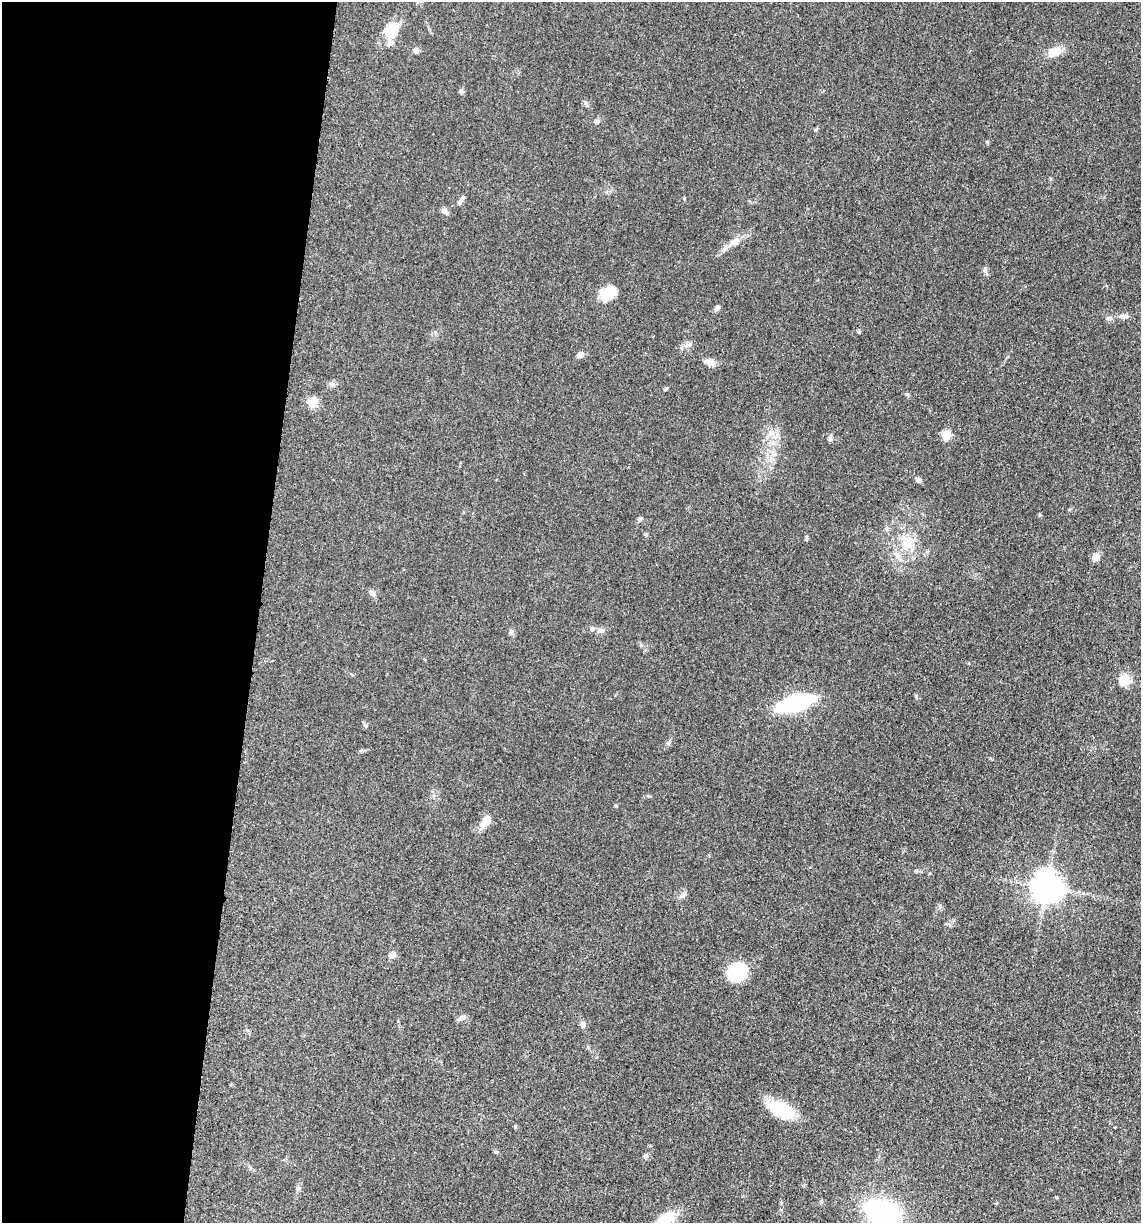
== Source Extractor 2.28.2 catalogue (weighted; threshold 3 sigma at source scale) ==
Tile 5 of 4 x 4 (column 1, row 2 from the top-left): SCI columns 247-1385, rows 2464-3684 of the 4980 x 4921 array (HDU 1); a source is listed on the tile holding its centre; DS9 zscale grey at full resolution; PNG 1143 x 1225 px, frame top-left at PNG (2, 2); no overlay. Shown black and unused: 23% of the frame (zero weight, under 3 of 5 exposures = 4% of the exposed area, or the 3 px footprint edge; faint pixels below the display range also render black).
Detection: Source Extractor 2.28.2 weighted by HDU 2 'WHT'; one run over the whole footprint, this tile lists its part. Background 0.0562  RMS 0.0059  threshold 0.0267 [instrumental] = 3 sigma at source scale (4.5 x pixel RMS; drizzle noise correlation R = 1.50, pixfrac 1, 0.05/0.05 arcsec/px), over >= 5 px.
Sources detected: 49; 2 inside a brighter listed object's ellipse — not listed separately; the other 47 listed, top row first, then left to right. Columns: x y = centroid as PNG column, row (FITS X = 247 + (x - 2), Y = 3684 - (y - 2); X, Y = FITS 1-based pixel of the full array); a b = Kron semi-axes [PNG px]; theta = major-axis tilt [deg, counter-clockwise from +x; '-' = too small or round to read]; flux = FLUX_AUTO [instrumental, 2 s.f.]
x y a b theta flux
392 30 21 15 -84 13
416 50 7 6 - 2
1055 52 19 10 18 7.1
461 92 7 6 - 1.1
586 104 8 5 -60 1.2
597 122 7 5 30 1.5
684 199 4 4 - 0.57
460 201 13 5 54 1.8
444 211 8 6 -40 2.3
735 241 16 7 38 4.6
608 293 19 14 25 10
717 308 7 6 - 1.5
1109 318 8 6 4 1.8
688 344 12 6 11 2.2
580 355 7 6 - 3.1
710 362 11 8 -20 4.7
332 385 8 6 12 1.6
665 389 6 4 38 0.71
312 402 14 10 62 5.1
771 433 8 6 46 2.4
946 435 5 5 - 24
830 438 8 5 82 1.4
918 480 8 6 -43 1.6
1039 515 5 3 - 0.54
639 519 6 5 - 0.95
887 529 7 4 -71 1.1
646 534 5 4 - 0.91
907 543 19 14 -81 12
1096 557 9 7 50 4.1
372 593 9 7 -51 2.3
601 630 10 6 5 2.2
511 632 8 5 83 1.2
1124 680 16 13 60 7.9
795 703 24 8 17 100
668 743 6 5 - 1.1
486 821 15 10 48 6.9
1047 887 9 9 - 870
392 955 5 5 - 8.1
737 971 19 14 26 33
462 1018 12 6 21 2.1
583 1024 10 6 -83 1.8
781 1110 28 14 -25 27
515 1127 5 4 - 0.65
645 1156 7 5 44 1.1
298 1188 7 5 46 1.3
882 1212 22 12 -14 130
666 1219 24 14 35 14
Isophote crosses this tile's border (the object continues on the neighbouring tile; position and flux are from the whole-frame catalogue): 2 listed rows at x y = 882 1212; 666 1219
Unlisted compact peaks at least as high as the median listed source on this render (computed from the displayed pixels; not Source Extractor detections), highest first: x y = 806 537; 907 394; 985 271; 859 332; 616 806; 987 142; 916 696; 916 871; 681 896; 366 726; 496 1152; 641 645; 1056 1197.